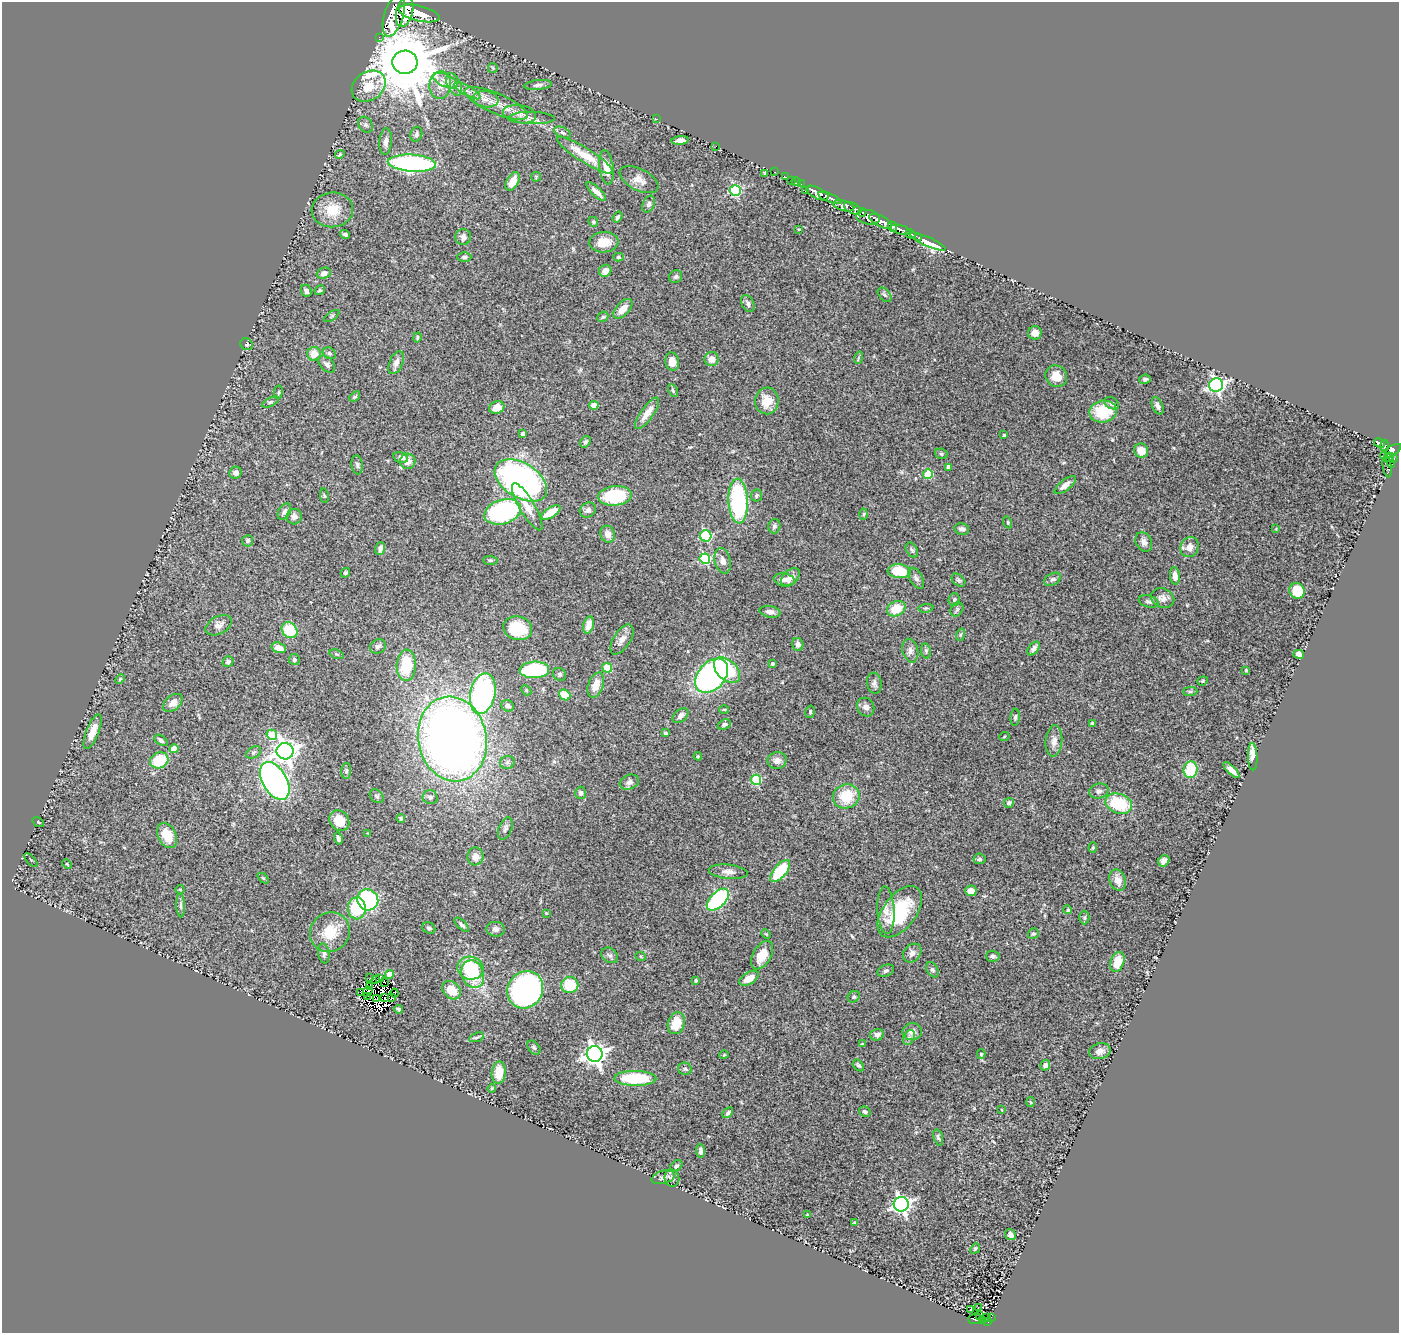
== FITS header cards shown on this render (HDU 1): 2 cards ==
NAXIS1  =                 1397
NAXIS2  =                 1331

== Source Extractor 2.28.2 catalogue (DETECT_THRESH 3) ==
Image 1397 x 1331 px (HDU 1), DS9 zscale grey, 1 PNG px = 1 image px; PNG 1401 x 1335 px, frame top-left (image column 1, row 1331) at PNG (2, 2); each listed source drawn as its Kron ellipse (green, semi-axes under 4 px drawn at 4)
Background 0.7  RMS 0.039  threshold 0.117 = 3 sigma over >= 5 px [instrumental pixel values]
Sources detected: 339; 10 with non-positive FLUX_AUTO (blend fragments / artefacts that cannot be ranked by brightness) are neither listed nor drawn; the other 329 listed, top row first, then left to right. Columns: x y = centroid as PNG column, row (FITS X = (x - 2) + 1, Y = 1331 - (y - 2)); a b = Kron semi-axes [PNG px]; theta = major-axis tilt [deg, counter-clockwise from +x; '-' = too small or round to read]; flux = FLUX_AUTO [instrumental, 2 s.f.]
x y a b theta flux
405 12 16 8 77 3400
419 13 21 7 -13 3600
394 16 21 9 73 3600
379 37 3 2 - 3.4
405 62 12 11 - 27000
493 68 5 4 - 3.3
446 81 13 6 -24 17
454 84 12 6 -64 15
440 85 14 11 84 30
538 85 14 5 6 9.3
369 86 18 14 35 53
467 91 15 5 -29 15
486 99 12 8 -9 19
496 103 34 10 -23 55
520 114 16 9 -10 25
532 118 23 6 -2 18
657 119 3 2 - 10
366 125 9 6 -52 7.8
562 132 8 5 -26 7.3
416 134 7 6 - 6.6
680 140 8 4 5 12
386 142 13 6 85 13
716 146 2 2 - 67
340 154 5 4 - 3.8
585 155 33 7 -32 56
412 163 24 8 -4 510
606 167 17 7 -82 29
775 172 3 2 - 25
765 173 4 3 - 2.4
536 177 5 5 - 2.9
785 177 3 2 - 20
639 180 21 11 -26 23
791 180 3 2 - 10
513 181 10 6 63 28
796 182 5 3 - 29
801 184 2 2 - 14
735 191 5 5 - 250
805 191 2 2 - 7.5
596 192 13 4 -43 14
817 193 12 5 -26 1400
830 198 12 4 -23 1100
649 204 9 6 66 7.2
844 206 11 5 -15 470
853 208 9 5 -27 580
332 210 21 17 5 58
862 212 4 3 - 320
617 217 6 4 54 5.4
868 217 12 7 -12 940
881 221 12 5 -28 2000
593 222 5 4 - 3.5
892 227 5 3 - 480
799 229 3 2 - 1.7
901 230 11 4 -16 1300
345 234 5 4 - 5.1
910 234 5 3 - 210
463 237 8 7 - 12
918 237 4 3 - 210
604 242 14 10 4 41
928 242 19 4 -24 360
464 257 7 4 0 4.9
619 257 5 4 - 4.2
605 271 6 5 - 20
324 273 7 5 21 14
676 277 7 6 - 5.9
320 290 5 4 - 5
306 291 6 5 - 8.2
885 295 8 5 -48 5.5
748 304 9 6 -62 8.9
623 309 12 6 46 29
332 316 9 3 34 3.2
603 317 6 5 - 3.5
1035 333 7 6 - 19
417 337 5 4 - 3.6
246 344 6 5 - 5.6
329 353 7 5 -30 5.5
314 354 7 6 - 28
858 358 6 4 71 3.1
712 359 7 7 - 22
672 361 9 7 -81 22
396 363 12 6 68 14
327 364 10 6 -47 8.9
1056 376 11 10 - 35
1145 379 6 4 8 5.2
1216 385 7 6 - 730
673 390 7 4 -64 4.5
278 392 6 3 82 3.1
355 397 6 4 42 3.9
767 401 13 12 - 45
270 402 9 4 26 4.6
1112 403 8 5 -32 8
594 405 4 4 - 40
1158 406 9 5 -67 8.9
497 408 8 6 20 27
1103 412 13 11 9 99
647 413 19 6 55 29
523 434 4 4 - 10
1004 435 4 3 - 3.2
585 442 6 4 54 5.6
1380 443 6 3 -31 160
1384 446 6 3 -89 260
1141 451 7 7 - 31
1390 451 12 5 30 700
941 454 6 5 - 4.5
1389 457 5 3 - 95
401 458 8 5 -15 9.8
1393 458 4 3 - 60
408 461 8 7 - 24
1390 461 8 3 -69 120
357 465 9 5 -82 6.5
949 467 4 4 - 13
1387 467 11 3 -81 78
236 473 6 5 - 11
928 474 5 4 - 100
521 480 29 17 -32 920
1065 485 13 5 38 17
756 495 6 5 - 4.2
324 496 7 3 -82 3.3
615 496 17 10 5 160
738 501 22 9 -87 340
527 507 27 7 -59 37
588 510 8 7 - 9.2
284 511 9 5 58 8.3
503 512 19 12 17 370
551 512 11 5 31 42
864 514 5 3 - 2.7
294 517 8 7 - 12
1008 522 6 3 -71 2.7
774 526 7 6 - 6.9
962 529 7 5 -12 8.2
1276 529 4 4 - 2.2
608 534 8 7 - 19
706 536 5 5 - 220
248 541 6 5 - 6.4
1144 542 10 7 -62 11
1190 547 10 9 - 21
380 549 7 4 73 10
912 550 8 5 -59 6.4
705 559 5 5 - 230
490 560 7 4 -4 4.3
723 561 13 8 -75 15
899 571 11 7 -5 85
345 573 5 4 - 4.5
1175 576 9 5 -84 17
790 577 11 7 42 19
916 578 11 6 -60 9.5
1053 579 9 6 27 6.6
784 580 10 6 -11 12
958 580 8 5 -41 5.2
1297 591 8 7 - 63
1162 598 12 9 -22 15
954 600 6 5 - 5.9
1149 601 10 6 -15 7.7
926 608 7 4 6 3.4
896 609 10 7 26 53
957 610 7 5 55 5.5
770 612 10 6 -10 12
219 625 14 8 29 16
588 625 9 5 76 24
518 628 14 12 -15 100
289 630 9 7 -44 92
960 635 6 4 71 3.8
622 639 17 8 58 20
798 644 6 5 - 11
378 647 8 6 31 9.2
279 648 7 5 -18 22
1034 648 8 5 53 9.6
910 651 12 8 -76 14
926 651 7 5 -81 5.3
337 654 7 4 -20 3.7
1299 654 5 4 - 12
294 660 5 5 - 8.1
228 662 5 5 - 6.5
773 664 4 3 - 4.3
406 665 16 9 87 120
607 668 5 4 - 92
534 670 15 8 2 260
727 670 15 10 -43 150
1246 670 4 4 - 3.6
559 674 7 6 - 5.1
712 676 19 13 48 660
120 679 5 3 - 2.8
1203 681 5 4 - 2.9
874 683 10 7 -83 9.8
596 685 13 7 69 32
526 690 5 4 - 3.2
1190 691 7 4 0 5.3
483 694 20 12 77 510
565 695 6 5 - 44
173 703 11 7 41 18
508 706 6 5 - 9.9
866 707 9 8 - 13
724 709 5 3 - 2.5
810 712 6 4 78 3.8
681 716 9 6 40 12
1015 717 8 4 84 5.5
1092 723 4 3 - 3.2
724 724 7 5 21 7.7
93 732 18 6 69 29
666 733 4 3 - 3.2
272 735 5 5 - 100
1004 737 5 3 - 2.3
452 739 42 34 -78 2300
161 740 7 4 -34 6.8
1054 741 16 8 86 19
174 749 4 4 - 42
285 751 8 8 - 1900
254 752 8 5 30 5.8
698 756 4 3 - 2.6
1253 757 14 5 -88 18
159 760 9 7 25 96
777 760 10 8 8 16
507 762 7 6 - 6.7
1190 770 8 7 - 96
1231 770 10 4 -45 15
346 771 8 5 88 4.8
756 780 5 5 - 150
275 781 21 12 -60 1100
629 782 10 7 21 12
1099 791 10 7 14 11
581 793 6 5 - 8.1
377 796 8 6 -43 5.7
846 796 13 12 - 85
430 797 7 7 - 9.6
1009 803 5 4 - 7.3
1119 804 14 9 -20 120
401 819 5 4 - 4.6
339 821 11 9 -52 50
38 822 6 3 -36 2.4
505 828 11 6 68 9.4
368 834 4 4 - 2.4
167 835 13 9 -63 52
338 838 6 4 -76 6.4
1093 847 5 4 - 3.4
475 856 9 8 - 20
979 859 6 5 - 4.9
31 860 8 2 -46 2.5
1164 861 6 5 - 12
67 864 5 3 - 2.2
780 871 13 6 50 130
728 872 19 7 -5 18
263 878 6 4 -44 3.6
1118 880 11 8 -71 22
180 889 4 4 - 2.6
971 891 6 5 - 15
368 900 11 10 - 360
718 900 14 7 44 360
181 905 12 4 -87 6.9
357 908 11 9 -89 120
886 910 24 8 -87 26
1068 910 4 4 - 4.7
900 912 30 16 53 160
546 913 3 3 - 2
1084 917 7 5 89 4.2
462 925 9 4 -43 6.5
429 928 7 5 -31 6.9
496 929 9 7 -6 8.4
330 932 20 19 - 72
766 934 5 3 - 2.5
1033 934 5 5 - 4.9
324 953 10 5 -80 8.9
912 953 10 8 47 14
610 955 9 7 -39 8.3
762 955 15 9 59 38
993 956 7 5 -2 7.2
641 957 5 3 - 2.4
1117 962 10 6 70 48
470 968 13 11 -10 110
932 970 8 5 -57 5.3
886 971 9 5 23 6.6
390 974 4 4 - 39
473 974 14 11 -71 85
370 978 2 2 - 2.6
380 978 3 2 - 1.4
749 978 11 6 31 26
376 979 3 3 - 9
696 980 3 3 - 4.4
384 982 3 2 - 1.9
570 985 8 8 - 79
369 986 2 2 - 1.2
451 990 10 8 -42 45
525 990 19 17 57 940
368 991 5 2 - 5.6
361 993 3 2 - 3.2
394 993 4 2 - 1.1
367 996 3 2 - 3
391 997 4 3 - 3.2
854 997 6 5 - 4.2
385 998 3 2 - 3.4
377 999 2 2 - 0.43
399 1009 4 3 - 6.1
676 1023 11 8 72 49
912 1032 9 8 - 18
877 1035 7 5 14 10
476 1037 8 4 21 4.6
909 1037 8 5 63 7.6
862 1044 4 4 - 2.3
534 1047 8 5 -49 5.3
1100 1051 11 7 14 16
595 1054 8 8 - 1600
981 1054 5 4 - 3.1
724 1055 5 3 - 2.1
858 1065 7 4 -48 5.3
1045 1065 5 5 - 9.8
685 1069 7 6 - 7.1
499 1073 11 7 83 55
635 1078 21 7 -1 150
492 1088 4 4 - 3.8
1031 1102 5 3 - 2.6
1002 1110 4 2 - 1.7
865 1112 6 4 -32 6.1
728 1113 6 4 45 6
938 1137 8 4 -74 6
701 1151 7 4 -84 8
676 1166 7 4 41 6.1
663 1177 12 6 15 13
672 1178 8 7 - 8.5
901 1204 7 7 - 950
807 1215 4 2 - 1.7
855 1222 4 3 - 2.4
1010 1235 6 5 - 11
975 1248 5 4 - 3.5
978 1308 3 3 - 4.2
971 1309 4 2 - 2.7
979 1315 3 2 - 11
986 1317 3 2 - 6.5
991 1317 2 2 - 7.3
975 1319 7 5 3 81
983 1320 3 2 - 12
987 1322 4 2 - 39
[10 non-positive-flux detections neither listed nor drawn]